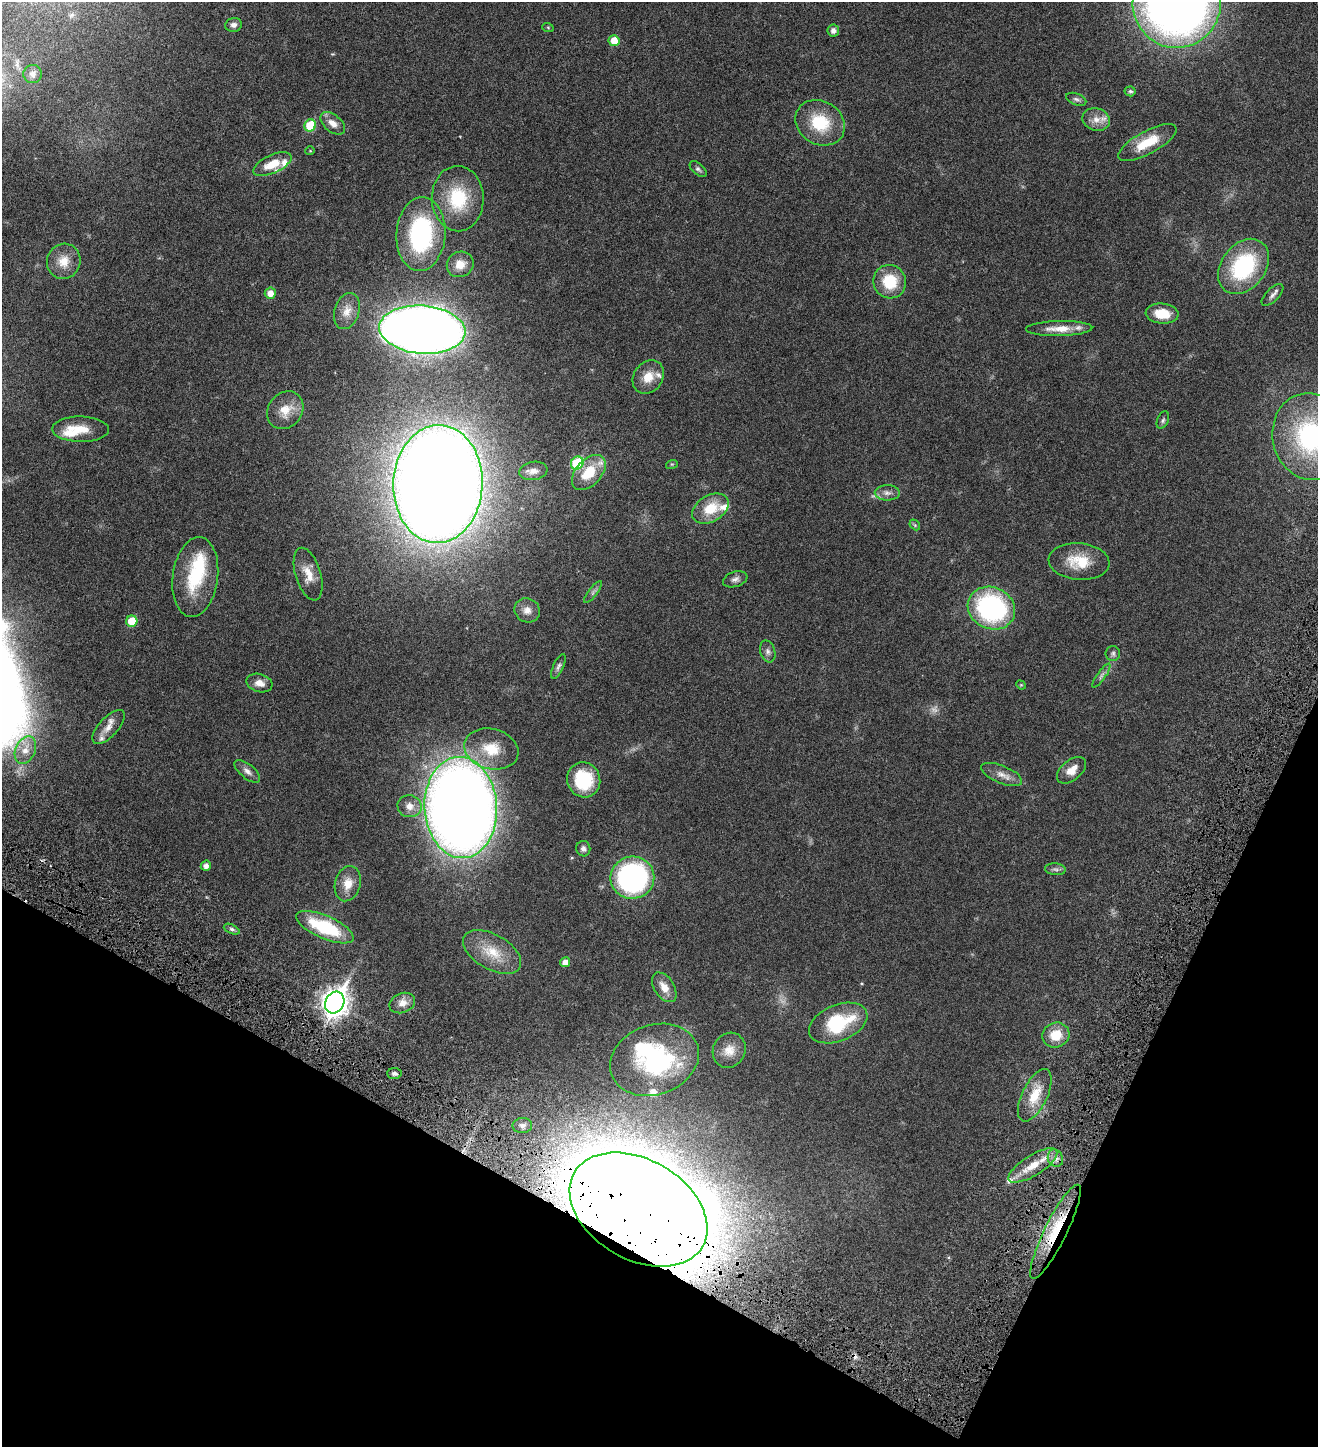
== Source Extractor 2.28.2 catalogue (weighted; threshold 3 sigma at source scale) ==
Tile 15 of 4 x 4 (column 3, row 4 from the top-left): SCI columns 2919-4234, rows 97-1541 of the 5971 x 5969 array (HDU 1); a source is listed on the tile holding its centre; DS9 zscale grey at full resolution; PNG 1320 x 1449 px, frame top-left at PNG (2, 2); each listed source drawn as its Kron ellipse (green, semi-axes under 4 px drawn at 4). Shown black and unused: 22% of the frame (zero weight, under 4 of 8 exposures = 6% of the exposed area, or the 3 px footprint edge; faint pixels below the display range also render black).
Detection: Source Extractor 2.28.2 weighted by HDU 2 'WHT'; one run over the whole footprint, this tile lists its part. Background 0.0183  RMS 0.0026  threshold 0.0107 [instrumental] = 3 sigma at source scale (4.09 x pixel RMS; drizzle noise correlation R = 1.36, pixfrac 0.8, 0.05/0.05 arcsec/px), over >= 5 px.
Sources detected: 105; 2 too faint to see at this stretch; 4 inside a brighter object's white glare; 1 cosmic-ray / hot-pixel residue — neither listed nor drawn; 11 inside a brighter listed object's ellipse — not listed separately; the other 87 listed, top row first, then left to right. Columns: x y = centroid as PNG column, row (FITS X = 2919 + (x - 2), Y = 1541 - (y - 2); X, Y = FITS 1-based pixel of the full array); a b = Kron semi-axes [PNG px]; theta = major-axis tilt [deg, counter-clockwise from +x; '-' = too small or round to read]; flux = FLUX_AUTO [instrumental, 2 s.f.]
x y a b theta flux
1177 3 45 44 - 190
233 25 8 7 - 0.85
548 28 6 3 -21 0.21
833 31 6 6 - 0.91
614 41 5 5 - 3.1
33 74 9 9 - 0.94
1130 91 5 5 - 0.41
1076 99 10 5 -20 0.55
1096 119 14 11 -18 2
333 123 14 8 -39 1.8
820 123 26 21 -31 8.6
310 125 6 5 - 7.3
1147 142 32 11 28 5.7
310 151 4 4 - 0.2
272 164 20 9 25 4.1
698 169 10 5 -41 0.54
458 199 32 26 -88 11
421 234 37 24 86 26
64 261 18 16 67 3.2
460 264 14 12 30 2.5
1243 266 30 22 52 19
890 282 17 16 - 6.8
270 293 5 5 - 1.7
1272 295 14 6 45 0.85
347 311 18 12 72 2.3
1162 314 16 10 -5 4.1
1059 329 33 7 1 3
422 330 43 24 -4 310
648 377 18 14 53 3.3
285 410 20 17 54 3.5
1163 420 9 5 67 0.46
81 429 28 12 -1 3.9
1310 437 44 37 -78 29
577 463 7 6 - 11
672 464 6 4 17 0.21
533 471 14 9 10 1.4
589 472 21 13 47 6
438 484 59 44 88 690
887 493 12 7 0 1.1
710 509 20 13 31 5.3
915 525 6 4 -47 0.28
1079 562 30 18 -5 6.2
308 574 27 12 -73 3.2
195 577 40 22 83 12
735 579 12 7 18 0.89
593 592 13 4 52 0.62
991 608 24 21 -25 35
527 610 13 12 - 1.7
132 621 5 5 - 5
768 651 11 7 -73 0.81
1113 653 7 7 - 0.53
558 666 13 5 66 0.65
1101 676 14 4 55 0.7
259 683 13 9 -16 1.6
1021 685 5 4 - 0.2
109 727 21 9 47 2.1
491 749 27 20 -14 6.4
25 750 14 10 67 2.3
1071 770 17 10 40 2.3
247 771 15 7 -39 1.1
1002 775 22 8 -22 1.8
584 780 17 16 - 10
409 806 12 11 - 1.8
461 808 51 36 -86 300
583 849 8 7 - 0.71
206 866 5 5 - 0.92
1055 869 10 6 -4 0.62
632 878 22 21 - 46
348 884 18 12 74 2.8
325 927 31 11 -24 13
232 929 8 4 -25 0.46
492 952 32 17 -30 5.7
565 962 5 5 - 1.3
664 987 16 10 -57 2.4
335 1003 11 9 62 190
402 1003 13 9 23 1.6
838 1023 31 18 22 13
1056 1035 14 12 24 4.2
729 1050 18 16 60 2.9
654 1060 45 35 20 23
394 1073 7 5 -5 0.61
1035 1095 28 12 64 5
522 1125 10 7 4 1
1055 1158 9 7 -66 1.1
1033 1165 28 10 32 4.3
638 1210 74 50 -30 1000
1056 1232 52 11 64 10
Overlapping masked pixels (flux is a lower limit): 2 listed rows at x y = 638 1210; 1056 1232
Isophote crosses this tile's border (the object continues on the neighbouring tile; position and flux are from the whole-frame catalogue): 2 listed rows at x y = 1177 3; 1310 437